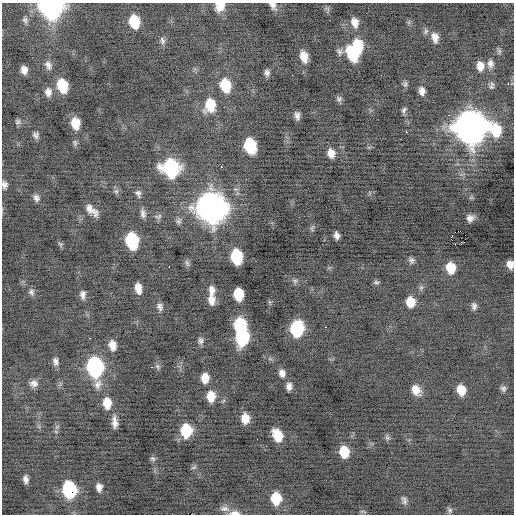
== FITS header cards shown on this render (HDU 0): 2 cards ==
NAXIS1  =                  512 / Axis length
NAXIS2  =                  512 / Axis length

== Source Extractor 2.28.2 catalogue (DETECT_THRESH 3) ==
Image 512 x 512 px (HDU 0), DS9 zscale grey, 1 PNG px = 1 image px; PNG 516 x 516 px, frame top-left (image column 1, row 512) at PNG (2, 3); no overlay
Background -0.253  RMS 0.87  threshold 2.61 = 3 sigma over >= 5 px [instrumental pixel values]
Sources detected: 117; all 117 listed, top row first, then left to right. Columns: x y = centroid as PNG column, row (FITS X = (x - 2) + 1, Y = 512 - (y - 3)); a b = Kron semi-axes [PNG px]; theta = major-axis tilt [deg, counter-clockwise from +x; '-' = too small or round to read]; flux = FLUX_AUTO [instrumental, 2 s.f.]
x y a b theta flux
273 5 10 7 -51 270
220 6 11 9 52 730
51 7 11 10 - 28000
25 20 8 6 -72 140
134 21 11 8 -77 1800
355 22 13 9 -72 490
435 37 13 8 -76 480
162 40 11 7 -78 200
357 46 13 9 -78 2100
339 52 9 8 - 190
352 54 15 9 -60 2300
304 56 11 7 -74 710
490 63 10 8 -86 290
48 65 12 7 -71 280
480 66 11 8 -83 510
24 70 7 6 - 370
267 73 7 6 - 190
292 75 2 2 - 91
508 83 3 3 - 74
405 84 7 6 - 130
225 85 12 9 -77 1900
62 86 11 8 -74 2100
492 86 10 6 82 150
422 91 8 6 -84 320
48 92 10 8 -87 340
339 99 8 7 - 150
210 105 13 10 83 1500
404 110 8 5 64 150
449 115 3 2 - 160
297 116 7 5 -79 230
18 122 8 6 68 140
75 123 10 7 -79 1000
470 127 14 13 - 92000
496 130 15 10 -55 1800
406 132 2 2 - 490
36 135 7 7 - 200
75 143 9 6 -70 130
250 146 12 8 -74 3100
331 153 11 8 -76 490
221 167 2 2 - 300
171 168 12 11 - 7900
460 175 6 5 - 130
4 185 9 6 -82 230
116 191 8 6 70 130
138 193 10 6 -80 190
36 198 9 7 -69 240
211 208 14 12 -75 71000
92 210 13 6 -41 500
143 213 12 6 -76 230
158 216 10 7 13 160
470 218 6 6 - 260
179 221 8 7 - 160
312 228 8 5 84 120
460 231 4 2 - 3200
337 235 7 5 -79 250
465 235 2 2 - 340
451 238 5 2 - 120
132 241 12 8 -80 4900
60 244 7 4 -44 100
455 244 3 2 - 57
461 244 2 2 - 270
237 257 11 8 -80 3400
411 260 8 6 -35 160
187 263 10 6 -70 140
510 264 7 6 - 410
169 267 2 2 - 47
451 268 10 8 -83 1100
295 281 7 6 - 150
376 282 7 5 -14 120
138 288 10 6 -80 520
211 290 12 8 -85 380
31 292 9 7 -76 190
83 294 10 6 87 240
238 294 10 7 -84 2000
211 300 12 8 -84 510
410 302 9 8 - 890
474 306 8 6 -85 200
160 307 10 7 -70 220
240 325 11 9 -84 3800
325 327 2 2 - 230
297 329 11 9 83 5200
242 337 11 9 86 5400
89 338 3 2 - 100
201 341 9 7 79 190
112 345 9 6 -78 520
55 361 10 6 -73 230
157 366 8 4 -59 110
95 367 12 9 -83 11000
151 367 2 2 - 300
282 373 9 7 -71 310
205 378 9 7 -90 690
34 383 11 8 -7 290
98 384 14 10 69 430
289 386 9 6 84 290
503 389 7 6 - 150
416 390 11 8 -56 640
461 390 9 7 -75 860
211 396 11 9 -89 910
107 403 12 8 -85 930
245 418 10 7 -84 750
115 422 14 6 -86 380
57 427 9 3 45 89
186 430 11 8 -90 2600
277 435 11 8 -65 1300
450 435 3 2 - 43
387 437 9 6 -65 140
344 452 10 8 -83 1300
153 458 8 6 -37 130
194 467 8 4 30 100
26 479 7 5 -81 240
99 487 8 6 -86 320
69 490 12 9 -80 5700
276 498 11 9 -87 1500
404 500 11 6 -70 200
224 509 14 7 -5 300
450 510 7 7 - 150
234 513 12 5 2 380
At the frame edge (FLAGS 8, measured only in part): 6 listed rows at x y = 273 5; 220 6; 51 7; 4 185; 510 264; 234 513